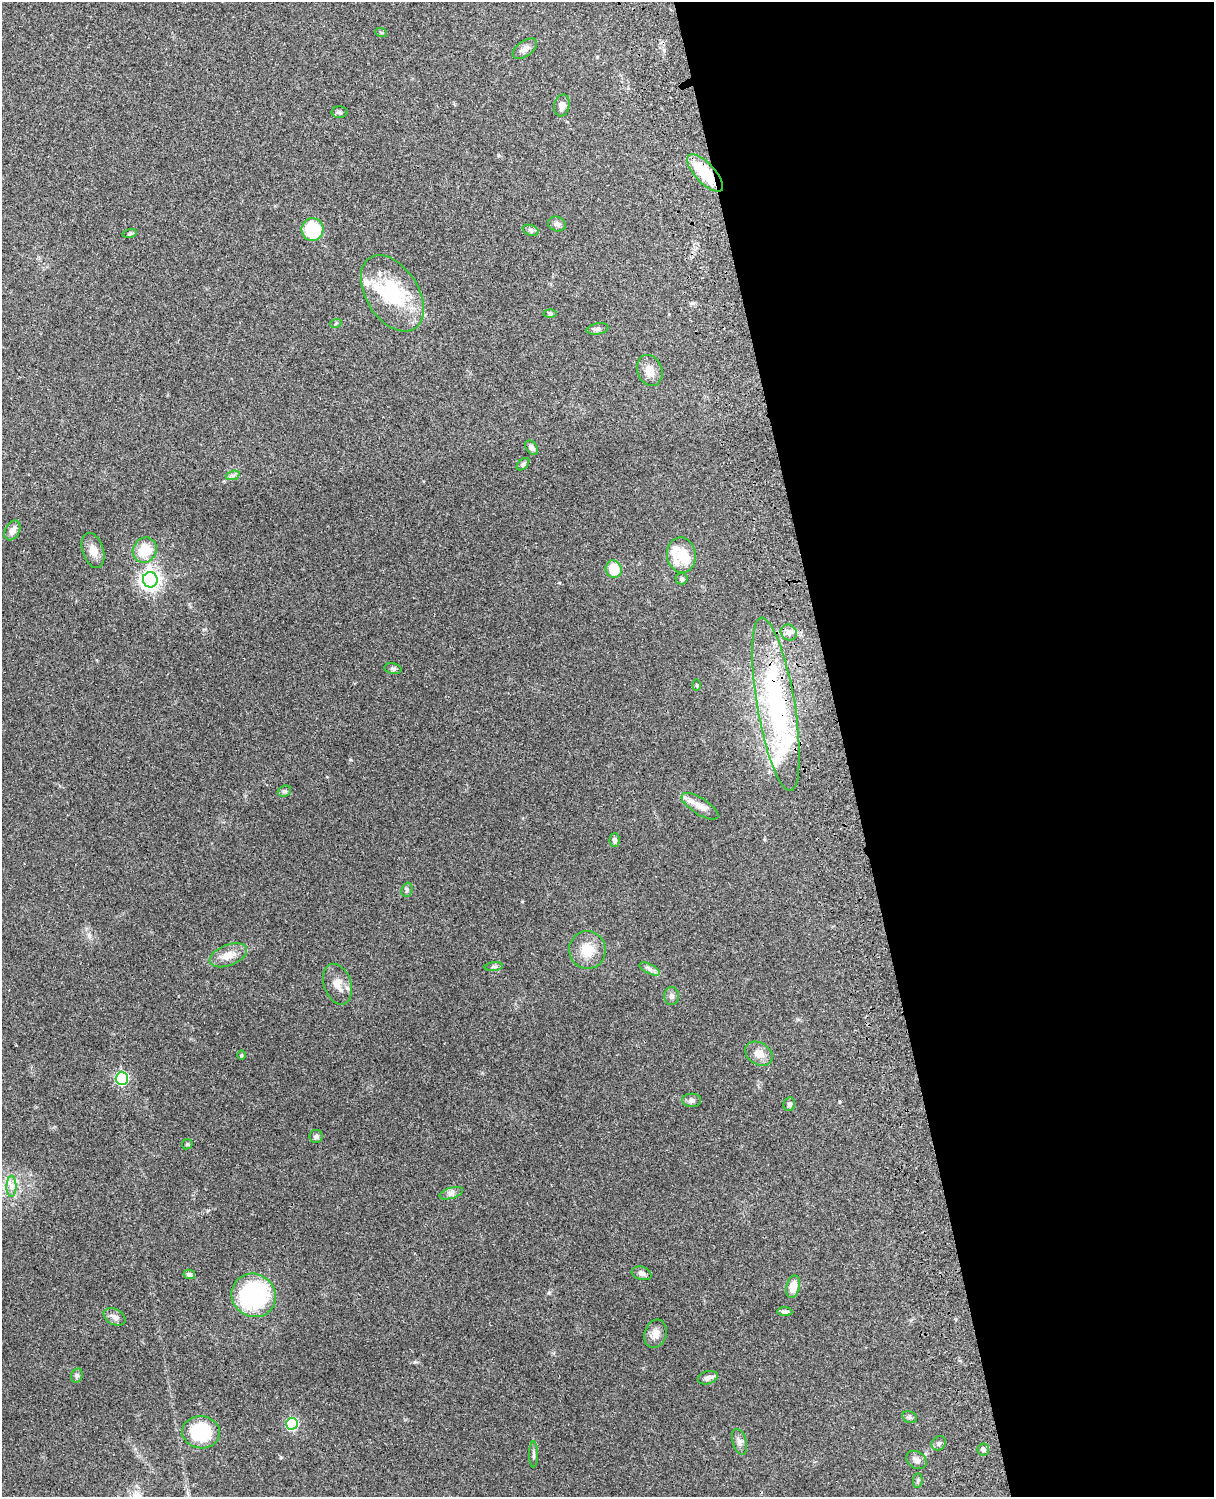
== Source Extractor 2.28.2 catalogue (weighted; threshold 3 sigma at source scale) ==
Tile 8 of 4 x 3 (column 4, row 2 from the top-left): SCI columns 3754-4965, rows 1659-3153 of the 5085 x 4925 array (HDU 1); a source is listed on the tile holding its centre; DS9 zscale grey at full resolution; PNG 1216 x 1499 px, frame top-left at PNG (2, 2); each listed source drawn as its Kron ellipse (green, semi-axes under 4 px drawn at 4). Shown black and unused: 31% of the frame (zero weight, under 3 of 4 exposures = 6% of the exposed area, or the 3 px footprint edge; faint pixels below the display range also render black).
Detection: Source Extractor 2.28.2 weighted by HDU 2 'WHT'; one run over the whole footprint, this tile lists its part. Background 0.219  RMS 0.0084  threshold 0.0378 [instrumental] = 3 sigma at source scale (4.5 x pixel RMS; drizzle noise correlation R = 1.50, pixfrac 1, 0.05/0.05 arcsec/px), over >= 5 px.
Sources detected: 72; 1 inside a brighter object's white glare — neither listed nor drawn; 6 inside a brighter listed object's ellipse — not listed separately; the other 65 listed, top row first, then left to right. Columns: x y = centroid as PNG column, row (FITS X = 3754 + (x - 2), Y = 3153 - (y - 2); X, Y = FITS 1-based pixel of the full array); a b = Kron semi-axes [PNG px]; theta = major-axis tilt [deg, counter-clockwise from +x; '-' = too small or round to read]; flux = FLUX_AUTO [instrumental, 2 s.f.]
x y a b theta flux
381 32 6 4 -18 0.9
525 49 14 7 36 4.3
562 105 11 7 76 4
339 112 8 6 0 1.7
705 173 24 9 -47 31
557 224 9 7 -21 2.8
312 230 11 11 - 39
531 230 8 5 -20 1.8
130 234 7 4 11 1.1
392 293 42 26 -58 57
550 313 6 4 -3 1.2
336 323 6 3 20 0.98
597 329 11 5 10 2.4
650 370 16 12 -68 8.2
532 448 8 5 -53 2.9
523 464 7 4 45 2.1
233 475 7 4 18 2
12 530 11 7 60 5
145 550 13 11 58 19
93 551 18 10 -72 7.7
681 555 18 14 -82 20
614 569 9 8 - 17
681 579 6 5 - 1.7
150 580 7 7 - 440
789 633 8 7 - 3.7
393 669 8 5 -13 1.8
697 685 6 4 -89 0.93
776 704 88 19 -80 130
284 791 7 5 21 1.7
700 806 21 8 -32 7.2
615 840 7 5 88 2.5
407 890 7 5 70 1.6
587 950 19 18 - 16
228 955 19 10 21 9.8
494 967 9 4 8 1.8
649 969 11 4 -27 2.7
338 984 21 13 -72 11
672 996 9 7 87 2.9
759 1054 15 11 -32 7.8
241 1055 5 3 - 0.8
122 1078 6 6 - 93
691 1100 9 7 3 3
789 1104 7 6 - 2.1
316 1136 6 6 - 2.1
187 1144 6 5 - 1.1
11 1186 10 5 90 3.8
451 1193 12 5 17 2.9
642 1273 10 6 -17 2.9
189 1274 6 4 -13 2
793 1287 11 6 75 9.8
254 1295 23 21 -36 97
785 1312 7 4 -3 2.3
115 1317 12 7 -30 4.2
655 1334 14 11 72 6.4
77 1376 7 5 68 1.7
708 1378 10 6 17 3.5
910 1417 7 5 -21 1.7
292 1424 6 6 - 82
201 1432 19 16 -6 53
739 1442 13 7 -73 3.8
939 1443 7 6 - 2.1
983 1449 6 5 - 2
534 1455 13 4 90 2.2
916 1460 11 8 -32 3.5
918 1480 7 4 84 1.4
Overlapping masked pixels (flux is a lower limit): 2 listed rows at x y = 705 173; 776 704
Unlisted compact peaks at least as high as the median listed source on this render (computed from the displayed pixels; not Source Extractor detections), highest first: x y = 415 1362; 281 1457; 549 1293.